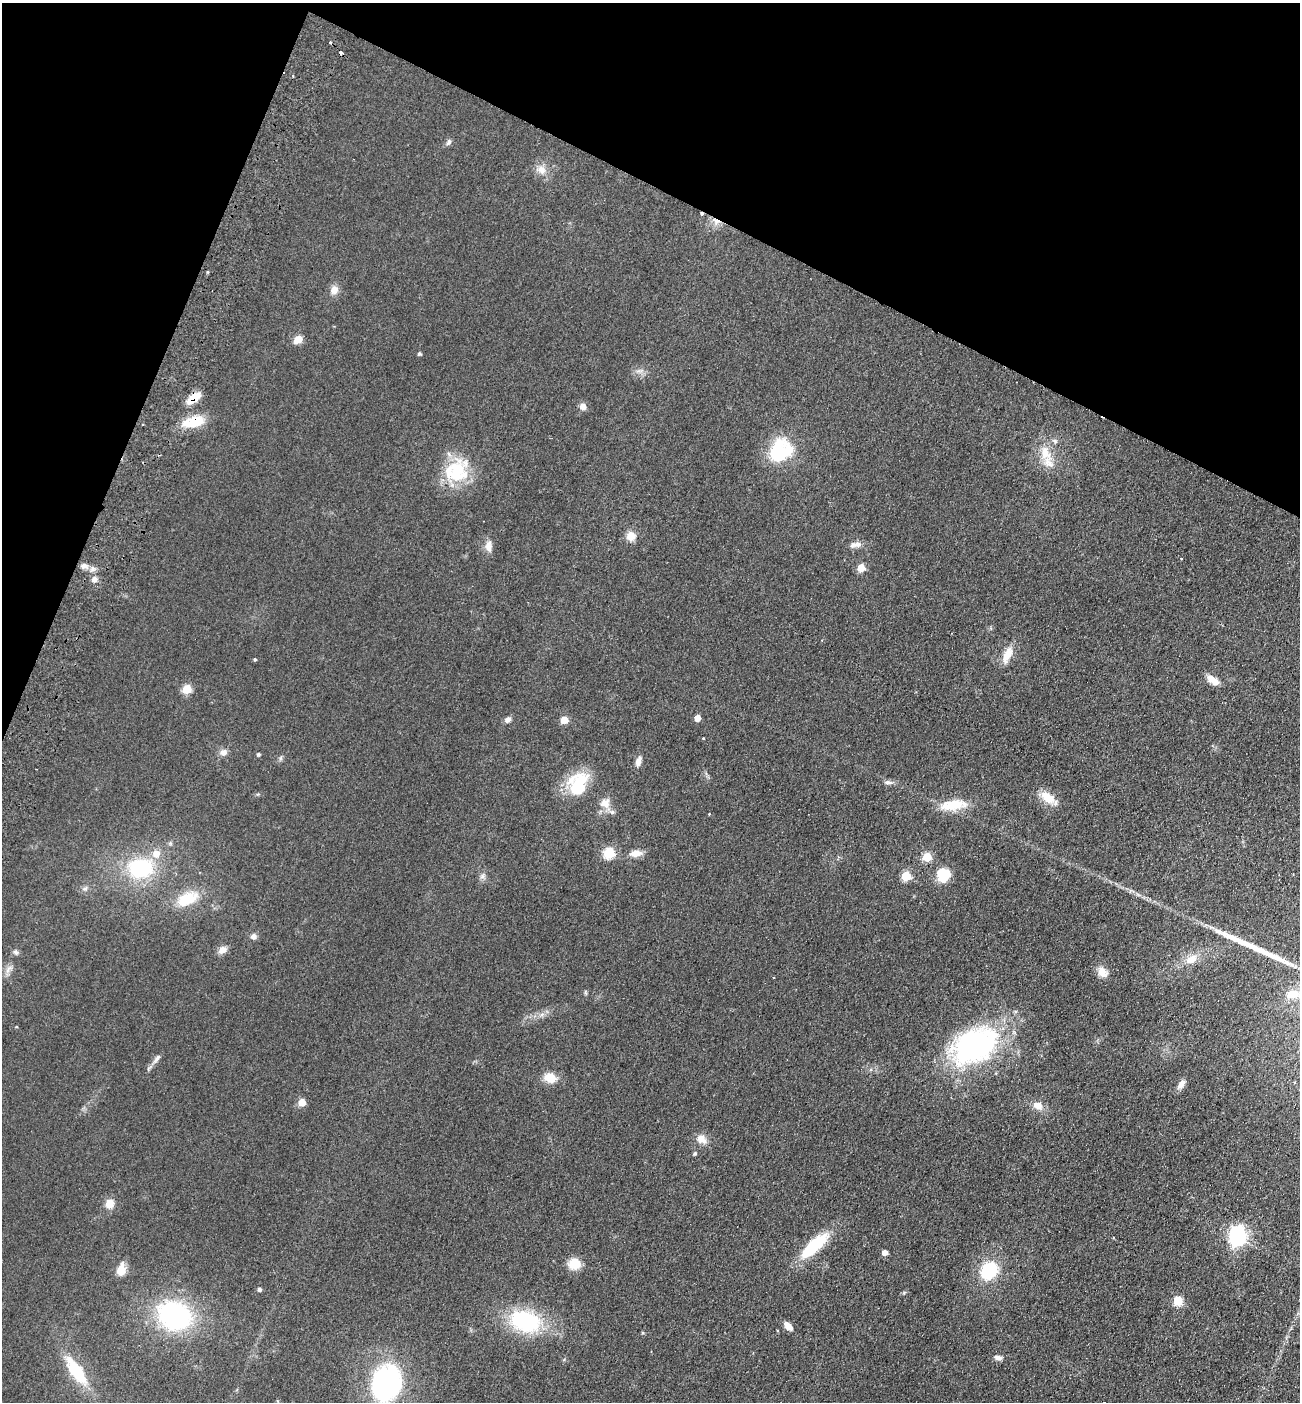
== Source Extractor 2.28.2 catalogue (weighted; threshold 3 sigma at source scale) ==
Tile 2 of 4 x 4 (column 2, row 1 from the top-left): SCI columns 1495-2792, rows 4225-5624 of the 5718 x 5651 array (HDU 1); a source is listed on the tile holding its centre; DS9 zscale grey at full resolution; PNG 1302 x 1404 px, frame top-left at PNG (2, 3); no overlay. Shown black and unused: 21% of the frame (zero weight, under 2 of 3 exposures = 3% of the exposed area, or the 3 px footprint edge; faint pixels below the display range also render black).
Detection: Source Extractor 2.28.2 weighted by HDU 2 'WHT'; one run over the whole footprint, this tile lists its part. Background 0.0766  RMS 0.0099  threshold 0.0447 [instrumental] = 3 sigma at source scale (4.5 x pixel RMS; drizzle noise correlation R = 1.50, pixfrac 1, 0.05/0.05 arcsec/px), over >= 5 px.
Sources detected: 88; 1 inside a brighter object's white glare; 4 cosmic-ray / hot-pixel residue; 1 long thin detection or spike segment (spike, bleed or trail) — not listed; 3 inside a brighter listed object's ellipse — not listed separately; the other 79 listed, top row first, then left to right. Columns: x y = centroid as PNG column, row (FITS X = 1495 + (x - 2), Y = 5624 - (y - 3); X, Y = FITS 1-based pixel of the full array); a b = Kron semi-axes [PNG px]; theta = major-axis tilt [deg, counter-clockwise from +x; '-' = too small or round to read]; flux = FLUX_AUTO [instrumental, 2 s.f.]
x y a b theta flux
449 142 9 6 65 2.7
542 169 13 11 -50 8.2
334 290 9 8 - 7.7
298 339 6 5 - 23
419 353 4 4 - 1.9
193 399 21 8 38 12
583 406 7 7 - 5.8
194 422 24 11 12 28
780 451 31 25 51 54
1045 453 23 14 -66 20
456 471 31 30 - 51
631 536 8 8 - 12
857 544 14 8 6 6
488 546 16 9 90 6.8
1181 559 3 3 - 3.2
84 566 9 7 -6 5.1
861 568 5 5 - 24
94 579 8 7 - 4.1
1007 655 21 9 66 13
255 659 4 3 - 1.1
1213 680 16 8 -37 9.6
187 689 5 5 - 42
697 718 5 5 - 10
508 720 8 6 38 3.9
564 720 5 5 - 22
704 738 3 2 - 0.8
223 752 10 9 - 5
258 754 4 4 - 1.8
281 758 7 4 71 1.7
638 761 12 6 71 5.5
888 782 12 5 -5 3.3
578 785 31 21 76 45
1047 798 20 11 -38 16
605 803 15 12 10 9.9
953 805 37 12 7 25
170 843 6 4 -72 1.3
609 853 6 5 - 71
636 853 14 8 7 9.2
927 857 5 5 - 33
140 868 25 19 1 74
943 875 16 14 -90 21
482 876 9 6 61 3.1
906 876 5 5 - 35
85 889 9 4 9 2.2
187 899 21 12 24 35
254 936 7 7 - 3.9
222 950 11 8 32 6.7
16 952 8 5 -60 2.6
1192 959 15 10 29 12
8 969 15 5 54 4.3
1102 972 14 9 -55 8.9
774 978 3 2 - 0.87
585 992 6 4 -71 1.2
1292 994 16 11 5 13
16 1027 4 3 - 0.66
974 1046 53 35 30 200
157 1058 16 5 54 4.5
550 1078 10 8 -18 20
1181 1084 14 7 55 5.7
302 1102 5 5 - 18
1038 1106 13 10 -21 8.2
701 1139 14 11 -40 8.3
695 1153 5 4 - 1.7
110 1204 10 9 - 11
1237 1234 8 7 - 220
814 1245 36 11 42 51
885 1252 4 4 - 7
574 1264 10 10 - 21
121 1269 14 9 81 12
989 1271 16 13 47 55
259 1289 4 4 - 2.8
1178 1301 5 5 - 50
174 1316 27 21 -20 160
525 1321 27 17 -18 100
788 1326 9 6 -47 9.2
998 1358 10 6 -10 4.1
77 1371 31 12 -55 41
387 1383 38 28 71 150
1104 1402 2 2 - 0.77
Overlapping masked pixels (flux is a lower limit): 2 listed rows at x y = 193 399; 194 422
Isophote crosses this tile's border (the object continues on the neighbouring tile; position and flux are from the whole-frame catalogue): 2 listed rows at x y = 387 1383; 1104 1402